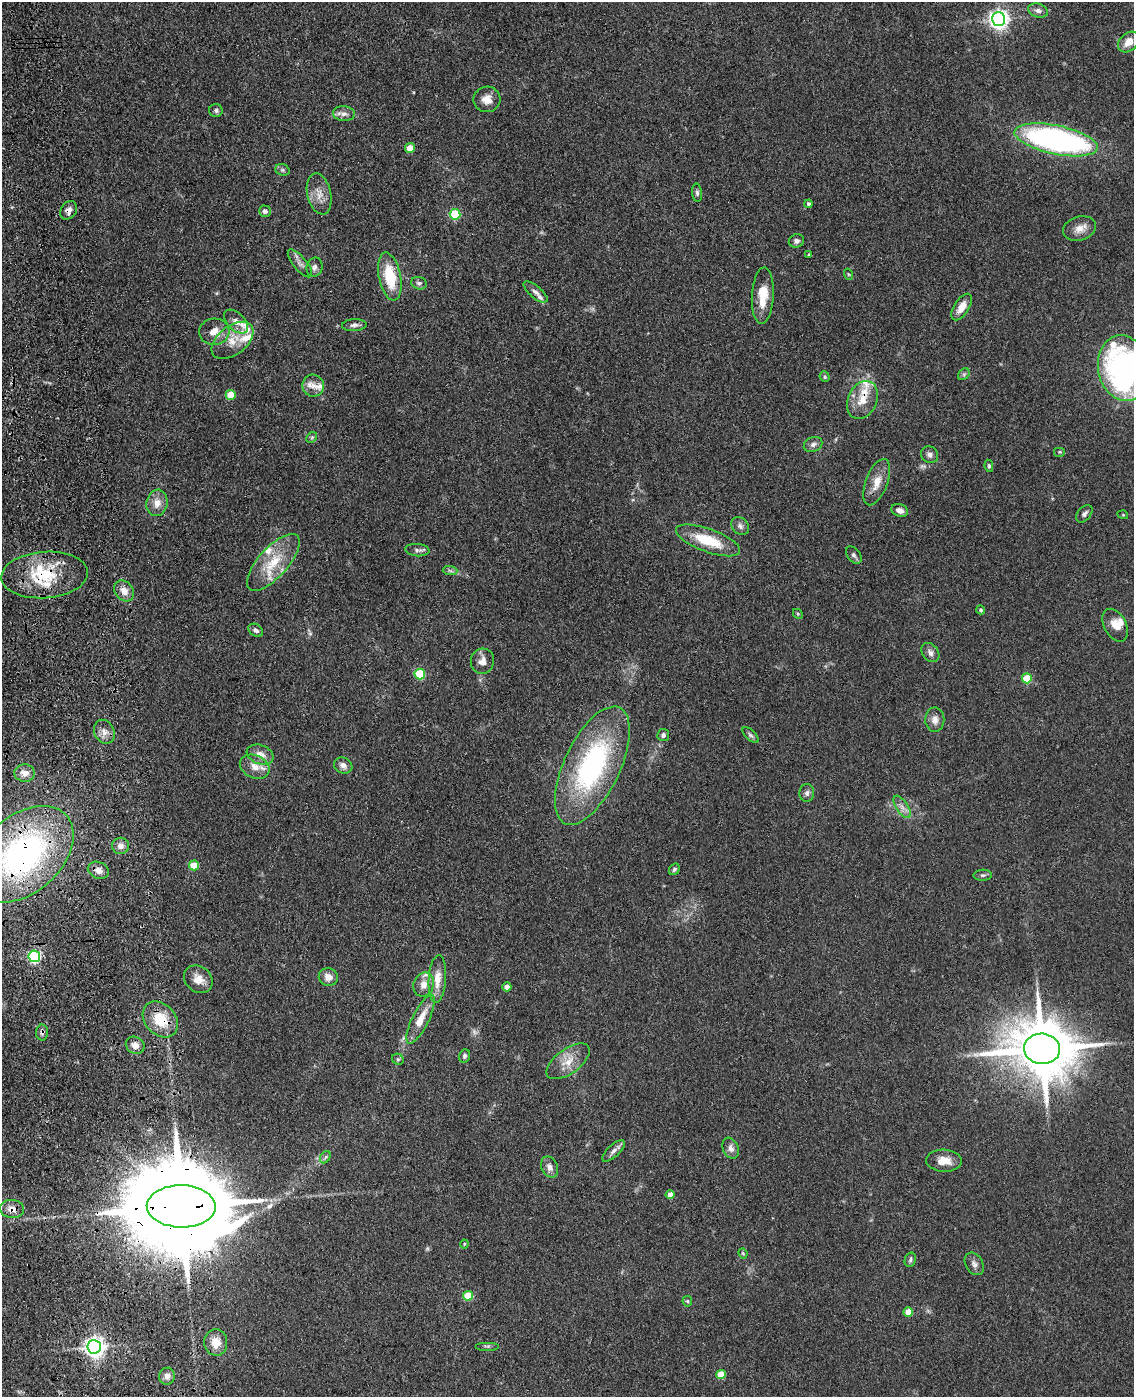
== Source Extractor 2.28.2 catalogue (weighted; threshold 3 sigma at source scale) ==
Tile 7 of 4 x 3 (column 3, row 2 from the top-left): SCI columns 2379-3510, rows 1547-2941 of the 4757 x 4590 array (HDU 1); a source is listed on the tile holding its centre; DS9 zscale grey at full resolution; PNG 1136 x 1399 px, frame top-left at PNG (2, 2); each listed source drawn as its Kron ellipse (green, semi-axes under 4 px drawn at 4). Shown black and unused: <1% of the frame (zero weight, under 3 of 4 exposures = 6% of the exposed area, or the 3 px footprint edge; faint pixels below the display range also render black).
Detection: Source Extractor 2.28.2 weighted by HDU 2 'WHT'; one run over the whole footprint, this tile lists its part. Background 0.0701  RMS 0.006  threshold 0.0271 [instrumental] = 3 sigma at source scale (4.5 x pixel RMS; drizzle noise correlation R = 1.50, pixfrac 1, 0.05/0.05 arcsec/px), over >= 5 px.
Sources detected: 128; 2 too faint to see at this stretch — neither listed nor drawn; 13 inside a brighter listed object's ellipse — not listed separately; the other 113 listed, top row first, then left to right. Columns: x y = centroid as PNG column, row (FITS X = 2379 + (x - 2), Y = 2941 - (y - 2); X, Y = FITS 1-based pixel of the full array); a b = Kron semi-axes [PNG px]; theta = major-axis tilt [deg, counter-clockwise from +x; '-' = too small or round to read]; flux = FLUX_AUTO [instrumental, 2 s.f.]
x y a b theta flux
1038 10 10 6 -16 2.7
998 19 7 6 - 320
1129 42 12 8 41 6.5
487 99 13 12 - 5.8
216 110 7 6 - 1.6
344 114 11 7 -4 3.2
1056 140 42 14 -12 170
410 148 5 5 - 12
282 170 7 5 -20 1.4
697 193 9 5 -85 1.5
319 194 21 11 -77 7.5
809 204 4 4 - 1.5
69 210 10 7 55 3.2
265 211 6 5 - 1.5
455 214 5 5 - 35
1079 228 17 12 17 6.2
796 241 8 6 19 2
809 255 3 3 - 0.9
300 263 17 6 -50 3.3
314 267 10 8 75 2.4
848 274 5 3 - 0.63
390 277 24 11 -78 23
419 283 8 6 -15 1.6
536 292 15 6 -40 2.6
763 296 28 11 87 14
962 307 15 7 57 7.1
236 321 15 8 -43 4.2
354 325 12 6 3 2.1
214 332 15 13 4 7.3
233 340 24 14 38 11
1124 368 33 25 -78 190
964 374 6 5 - 1.4
825 377 5 5 - 0.98
313 386 11 10 - 5.3
231 395 5 5 - 16
862 400 20 14 65 10
312 437 6 4 44 0.92
813 444 9 7 24 2.4
1060 452 6 5 - 0.81
930 455 9 8 - 2.4
989 466 6 4 -80 1.1
877 482 24 11 69 8.9
157 503 13 10 80 6.3
900 510 8 6 -20 3.4
1084 514 10 6 50 2
1123 515 5 3 - 0.5
740 526 10 8 -47 2.5
708 540 34 11 -20 23
417 550 12 6 -5 2.1
854 555 10 6 -52 1.8
273 562 36 14 48 21
450 571 7 4 -2 1.3
45 575 43 23 4 34
124 591 11 9 -51 5.1
981 610 4 4 - 1.1
798 614 5 4 - 0.73
1115 625 18 11 -61 6.4
256 630 8 5 -33 1.9
930 653 11 7 -51 2.8
482 661 12 11 - 4.9
420 674 5 5 - 31
1027 678 5 5 - 21
935 720 12 9 89 3.9
104 732 12 10 -62 4.4
663 735 6 6 - 1.7
751 735 10 5 -43 1.4
260 755 14 9 -20 5.7
343 765 9 7 -27 3
592 766 64 28 65 110
255 767 15 11 -24 6.8
25 773 10 8 -7 4.5
807 793 9 7 88 2
902 807 13 6 -57 3.5
120 846 8 8 - 3.7
23 854 58 38 42 180
194 865 5 5 - 16
674 869 6 5 - 1.2
98 870 11 8 -23 4.2
983 875 9 5 2 1.3
34 956 6 5 - 97
328 977 9 9 - 5.1
198 979 15 12 -41 7.2
437 979 24 8 86 8.7
424 985 12 10 70 5.2
507 987 4 4 - 4.9
160 1019 20 15 -47 19
421 1019 27 8 64 11
42 1032 8 6 -89 1.9
135 1045 10 8 -30 4.6
1042 1049 18 15 -5 4400
465 1056 7 5 69 1.5
398 1059 6 5 - 1.1
568 1061 25 12 36 9.8
731 1148 11 7 -67 3
613 1151 14 6 43 2.9
325 1157 7 4 60 1.1
944 1161 18 11 -2 8.1
549 1167 11 8 -65 3.4
670 1195 4 4 - 5.1
181 1206 34 21 -1 17000
12 1209 12 9 -8 5.1
464 1244 4 4 - 0.58
743 1253 5 4 - 0.72
910 1260 7 5 69 1.4
974 1264 12 8 -59 2.8
468 1296 5 4 - 22
687 1301 5 5 - 0.79
908 1312 4 4 - 8.7
216 1342 13 11 -86 8.9
487 1346 12 2 0 1
94 1347 7 7 - 380
721 1374 5 4 - 13
167 1376 8 8 - 3.6
Overlapping masked pixels (flux is a lower limit): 9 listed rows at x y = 69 210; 862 400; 45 575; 23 854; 160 1019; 42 1032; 181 1206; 12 1209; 94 1347
Isophote crosses this tile's border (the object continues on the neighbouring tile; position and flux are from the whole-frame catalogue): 2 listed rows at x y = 1124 368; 23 854